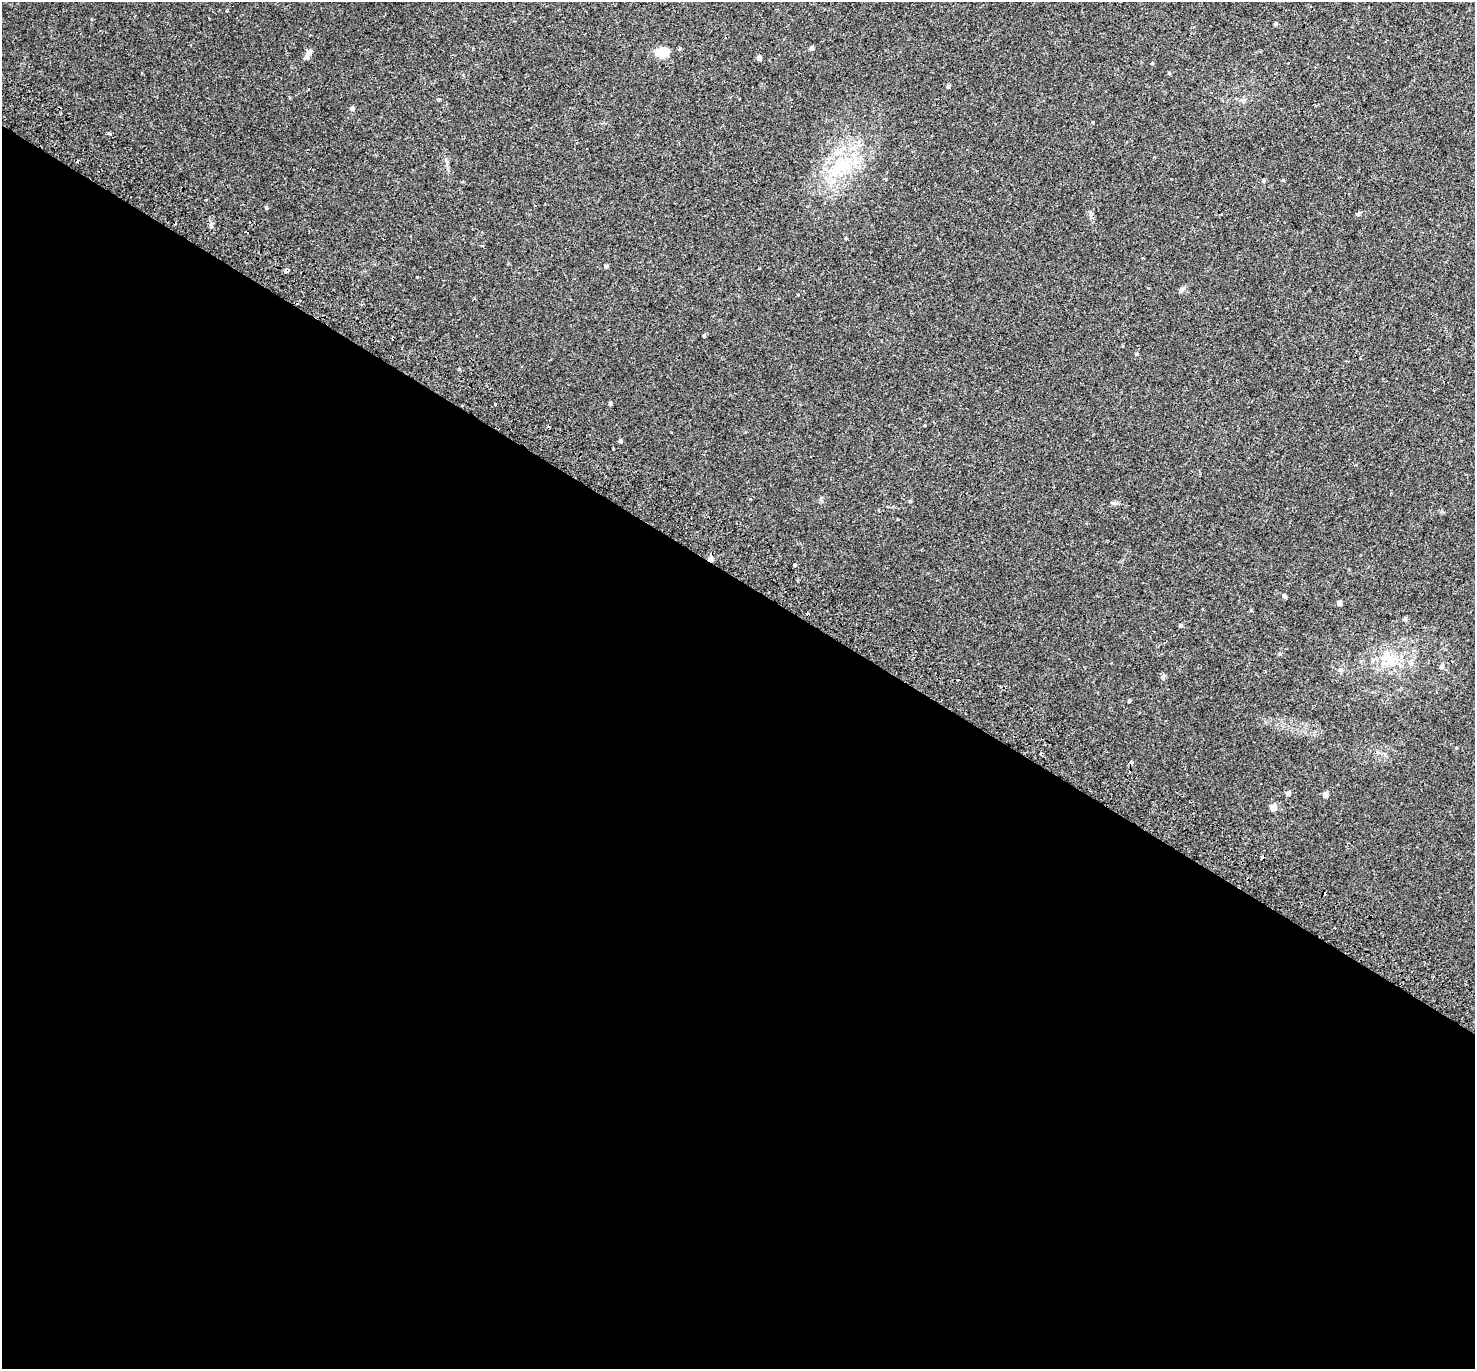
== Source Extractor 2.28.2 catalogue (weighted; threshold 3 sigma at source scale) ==
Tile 14 of 4 x 4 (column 2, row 4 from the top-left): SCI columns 1546-3018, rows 288-1654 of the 6044 x 6110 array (HDU 1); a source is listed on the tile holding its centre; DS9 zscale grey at full resolution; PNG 1477 x 1371 px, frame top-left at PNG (2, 2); no overlay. Shown black and unused: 58% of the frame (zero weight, under 2 of 3 exposures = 5% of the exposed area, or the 3 px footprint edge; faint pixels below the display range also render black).
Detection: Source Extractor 2.28.2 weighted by HDU 2 'WHT'; one run over the whole footprint, this tile lists its part. Background 0.018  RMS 0.0031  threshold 0.0141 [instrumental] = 3 sigma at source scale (4.5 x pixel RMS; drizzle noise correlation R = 1.50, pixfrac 1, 0.0396/0.0396 arcsec/px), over >= 5 px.
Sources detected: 47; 6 cosmic-ray / hot-pixel residue — not listed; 1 inside a brighter listed object's ellipse — not listed separately; the other 40 listed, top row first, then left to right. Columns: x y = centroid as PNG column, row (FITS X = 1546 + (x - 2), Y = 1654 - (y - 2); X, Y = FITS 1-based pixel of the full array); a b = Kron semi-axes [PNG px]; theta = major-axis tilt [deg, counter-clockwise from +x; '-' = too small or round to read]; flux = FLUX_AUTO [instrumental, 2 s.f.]
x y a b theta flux
1275 24 4 4 - 0.45
811 48 5 4 - 0.7
309 52 8 7 - 0.92
662 52 9 7 3 7.2
759 58 4 4 - 1.2
1152 63 4 3 - 0.31
948 86 5 4 - 0.48
352 108 5 5 - 0.85
108 133 3 3 - 1.1
840 166 34 19 40 15
1263 180 5 4 - 0.43
1283 180 4 4 - 0.29
266 207 5 4 - 0.37
1358 214 5 5 - 0.59
606 266 4 4 - 0.82
286 270 4 4 - 2.9
417 277 3 3 - 0.31
1182 289 5 5 - 0.52
704 336 4 4 - 0.32
1137 354 4 4 - 0.33
610 403 4 4 - 0.46
925 425 3 2 - 0.21
620 441 4 4 - 0.65
750 499 3 2 - 0.22
710 559 6 5 - 1.1
794 565 3 3 - 4.1
1284 596 4 4 - 0.84
1339 603 4 4 - 1.3
1405 619 6 5 - 0.47
1181 625 4 4 - 0.56
1389 660 22 13 -84 5.2
1442 667 6 5 - 0.53
1341 670 7 4 0 0.48
1163 677 8 5 63 0.67
1129 701 4 3 - 0.39
1288 793 5 4 - 1.3
1326 795 5 4 - 1.8
1273 807 5 5 - 3.8
1262 857 3 3 - 2
1335 928 2 2 - 0.25
Overlapping masked pixels (flux is a lower limit): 3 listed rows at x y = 286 270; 710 559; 1262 857
Unlisted compact peaks at least as high as the median listed source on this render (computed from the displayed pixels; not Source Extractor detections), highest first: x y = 1114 503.